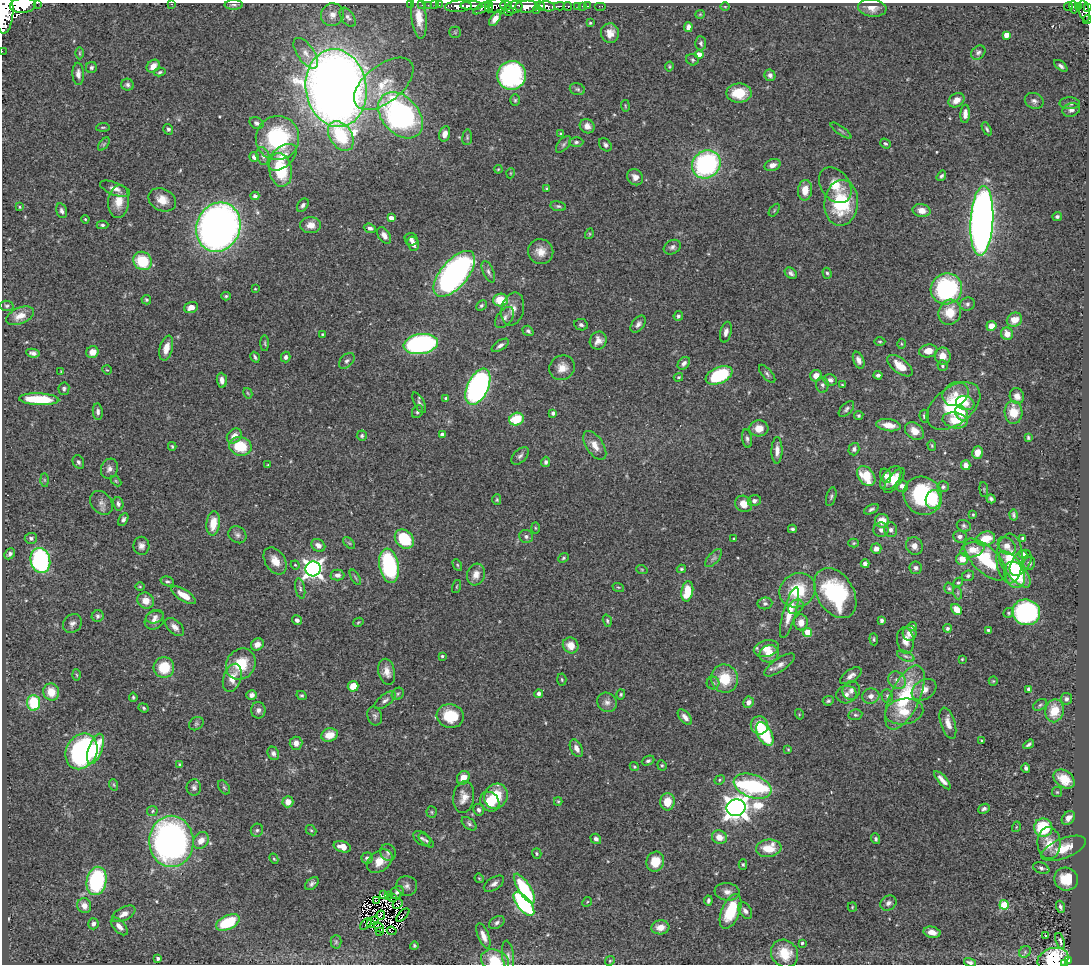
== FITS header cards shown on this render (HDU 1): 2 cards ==
NAXIS1  =                 1087
NAXIS2  =                  962

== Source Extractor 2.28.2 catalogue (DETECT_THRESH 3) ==
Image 1087 x 962 px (HDU 1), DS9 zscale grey, 1 PNG px = 1 image px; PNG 1091 x 966 px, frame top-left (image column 1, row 962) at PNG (2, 3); each listed source drawn as its Kron ellipse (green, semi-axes under 4 px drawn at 4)
Background 0.837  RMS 0.048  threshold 0.143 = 3 sigma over >= 5 px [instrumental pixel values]
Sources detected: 532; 7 with non-positive FLUX_AUTO (blend fragments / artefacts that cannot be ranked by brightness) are neither listed nor drawn; of the other 525, the 500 brightest by FLUX_AUTO listed and drawn (25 fainter detections omitted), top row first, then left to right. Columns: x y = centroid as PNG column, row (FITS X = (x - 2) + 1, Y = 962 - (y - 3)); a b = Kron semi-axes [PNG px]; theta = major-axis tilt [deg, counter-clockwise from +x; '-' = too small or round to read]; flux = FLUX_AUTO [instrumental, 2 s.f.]
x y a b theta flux
37 3 2 2 - 23
171 4 3 3 - 3.3
23 5 13 7 5 3300
234 5 9 5 1 7.5
410 5 2 2 - 9.5
422 5 2 2 - 12
428 5 2 2 - 13
435 5 2 2 - 14
439 5 2 2 - 14
497 5 9 7 12 660
506 5 6 3 -9 330
458 6 13 5 4 1700
472 6 11 3 1 1500
540 6 5 4 - 750
547 6 8 5 -11 770
559 6 5 3 - 140
568 6 4 3 - 150
578 6 3 3 - 36
582 6 3 2 - 8.6
588 6 3 2 - 17
600 6 6 2 0 20
1068 6 4 3 - 27
1078 6 4 3 - 120
489 7 5 4 - 310
514 7 8 6 20 910
527 7 12 6 3 3200
725 7 5 3 - 2.9
1074 7 6 3 -82 160
1088 7 4 2 - 140
482 8 10 4 32 420
872 8 14 8 -7 27
536 10 3 2 - 140
509 11 5 5 - 320
1084 11 10 5 -78 540
5 12 21 9 88 2900
700 14 5 4 - 3.3
332 15 12 11 - 26
348 17 11 6 -54 12
419 17 21 7 -83 51
495 18 9 4 57 25
1087 20 4 2 - 40
590 23 3 3 - 4.7
688 27 5 4 - 17
455 32 6 6 - 4.8
610 33 10 9 - 28
1006 35 4 4 - 35
701 43 7 5 -87 8.3
2 51 2 2 - 4.8
978 52 8 6 43 9.7
80 53 6 4 90 4.4
306 53 18 8 -55 29
699 54 4 4 - 28
692 60 6 5 - 5.9
153 66 7 5 42 27
669 66 5 4 - 4.2
1061 66 8 4 -40 9.3
91 68 5 5 - 7.8
160 72 6 4 12 5.5
78 74 11 5 -88 16
511 75 14 14 - 450
770 75 6 5 - 11
384 84 35 18 38 120
127 85 6 6 - 9.4
336 88 39 30 -81 5200
577 89 8 5 -16 7.5
739 93 12 9 -1 84
515 100 6 5 - 5.5
956 100 8 6 33 29
1034 101 9 7 -23 12
1070 103 10 6 0 9.4
625 106 6 3 -82 2.9
1071 110 9 6 19 11
965 114 9 4 86 21
400 115 26 18 -48 800
256 123 7 5 -29 9.2
587 126 7 7 - 21
103 127 7 3 4 3.9
168 129 5 5 - 6.2
987 129 7 3 -61 6
841 131 12 3 -35 5.7
445 134 8 5 75 25
561 134 3 3 - 4
341 136 16 11 -56 170
467 137 8 5 84 6
277 138 22 21 - 300
576 142 7 5 1 7.1
885 143 6 4 -38 5.9
104 144 8 4 53 5.1
563 144 10 5 49 8.7
605 145 7 5 -48 7.9
263 156 9 6 -71 11
254 157 5 4 - 19
282 157 17 10 39 53
706 164 15 13 39 520
772 165 8 5 19 21
498 169 4 3 - 3
280 170 17 11 -80 170
511 173 5 3 - 2.8
941 176 5 4 - 6.5
635 177 8 7 - 20
835 185 20 14 -54 58
115 189 16 6 -21 22
547 189 4 3 - 4.3
805 190 10 7 85 45
255 196 4 4 - 13
162 200 14 11 -25 42
119 202 16 10 83 46
841 203 23 17 84 220
303 205 7 5 57 8.6
558 206 8 5 -9 6.6
20 207 4 3 - 3.6
774 210 7 4 54 4.4
921 210 9 6 -10 26
62 211 7 5 -74 10
1057 217 5 4 - 6
391 218 4 4 - 27
85 219 4 4 - 4.3
982 221 35 11 87 3000
102 225 6 4 1 6.7
311 225 10 8 -1 27
218 227 25 21 69 2100
370 228 6 4 -19 10
589 234 5 3 - 3.1
384 235 9 5 -56 16
411 239 6 6 - 10
413 244 7 5 -73 17
672 247 9 7 30 11
541 252 13 12 - 36
142 261 10 8 -44 120
488 272 11 5 -66 11
791 273 7 5 -39 9.4
827 273 5 4 - 5.6
454 274 28 13 50 1000
255 289 3 2 - 2.8
946 289 16 15 - 410
226 296 4 4 - 4.8
146 300 5 4 - 4.8
500 300 7 6 - 79
967 304 7 6 - 8.6
481 305 6 4 44 6.1
7 306 7 5 -10 6.3
191 307 7 5 18 25
513 309 17 11 76 30
950 312 13 11 73 68
20 316 15 8 24 34
678 316 5 4 - 7.7
505 318 12 7 52 16
1014 320 8 7 - 36
638 324 10 6 52 12
581 325 7 5 -10 8.5
991 326 5 5 - 34
528 331 6 4 -37 7.6
726 332 10 5 77 15
322 334 4 3 - 3.9
1007 334 6 6 - 30
598 341 9 8 - 22
880 341 6 3 -1 3.6
265 343 8 3 -89 4.7
421 344 17 10 9 600
901 344 5 3 - 3.5
500 345 10 5 33 12
166 348 12 6 76 31
928 351 9 6 9 29
92 352 6 6 - 32
33 353 7 4 -9 11
943 356 8 8 - 35
255 357 6 3 -58 6.6
286 357 5 4 - 10
859 360 9 5 -68 15
347 361 9 6 44 9.7
684 363 7 5 48 11
900 366 15 7 -38 48
942 366 5 5 - 5.7
562 368 13 12 - 33
107 370 5 4 - 3.5
61 372 4 3 - 3.2
767 374 11 5 -49 8.3
719 375 14 8 23 250
878 375 4 3 - 8.9
816 376 6 5 - 31
678 377 5 3 - 3.5
222 380 7 5 -84 18
830 380 7 6 - 13
822 385 8 6 -84 9.8
842 385 4 2 - 3
478 387 19 10 65 880
64 389 6 5 - 6.7
248 393 5 4 - 3.4
956 394 13 11 30 37
1017 396 8 7 - 22
446 398 4 3 - 4.8
39 399 20 5 -3 150
419 403 11 5 -61 8.5
965 403 9 7 -17 21
953 406 30 18 37 220
846 409 9 5 45 8.8
98 412 8 5 -84 10
418 412 7 5 56 7.7
1013 412 11 9 -87 63
553 413 4 4 - 11
961 413 8 6 -61 49
859 415 5 4 - 5.2
924 416 6 5 - 7.5
516 419 7 6 - 95
955 420 12 8 -11 63
889 425 12 6 -8 37
759 428 9 8 - 32
914 431 10 7 -38 34
442 434 4 4 - 11
234 436 8 6 42 25
362 436 5 5 - 5.5
1028 437 4 3 - 4.8
747 438 9 5 -81 8.7
595 445 16 8 -57 34
932 445 5 4 - 4.6
172 446 4 3 - 4
240 446 11 9 -12 110
854 449 6 5 - 9.1
777 450 13 5 89 22
977 452 6 5 - 30
520 456 10 6 45 10
78 462 7 5 -64 8.1
546 462 5 4 - 7.5
268 465 4 3 - 3.3
966 465 5 4 - 20
109 469 10 8 69 16
866 476 11 7 -52 88
886 476 7 5 -70 13
891 478 14 8 52 45
44 480 6 4 -89 5.2
116 481 6 4 -45 3.7
894 481 15 6 53 27
902 486 6 6 - 13
943 487 5 5 - 7.5
984 489 7 3 -85 3
923 496 20 18 -45 290
831 497 10 4 74 7.1
991 499 4 4 - 7.8
497 500 5 4 - 4.7
933 500 9 7 78 77
754 501 6 5 - 9.9
101 503 13 10 -51 20
118 504 7 5 -75 11
744 504 9 8 - 37
871 509 8 4 27 7.8
973 514 3 3 - 3.2
1013 515 5 3 - 5.9
123 519 6 4 59 8.5
882 521 7 7 - 40
213 523 12 6 83 57
964 526 7 5 -21 6.9
535 528 6 4 -88 3.7
792 529 4 3 - 5.6
881 530 7 7 - 13
891 530 7 6 - 11
237 535 9 8 - 12
526 536 7 6 - 8.4
960 537 7 6 - 12
31 538 6 5 - 8
1023 538 4 4 - 6.1
404 539 11 8 -45 130
734 539 3 2 - 2.8
985 539 10 7 16 78
349 543 7 4 -44 5.6
854 543 5 4 - 3.9
318 545 7 6 - 19
141 546 9 8 - 15
914 546 9 8 - 20
1007 546 10 7 -46 26
876 549 5 5 - 20
972 549 12 7 16 45
10 554 6 4 46 8.6
1023 554 4 4 - 15
564 558 5 4 - 5.2
714 558 11 5 48 11
1010 558 25 13 -90 83
962 559 6 6 - 35
985 559 27 12 -44 180
40 560 12 9 -77 590
275 561 15 10 -56 40
1021 563 14 9 56 30
1029 563 6 5 - 9.8
865 564 4 4 - 12
295 565 4 4 - 3.6
457 565 6 4 -62 4.3
389 566 17 9 -81 330
916 568 6 6 - 11
313 569 7 7 - 1800
681 569 4 3 - 4.7
1015 569 22 9 -51 140
642 570 6 3 -20 3.9
476 574 11 9 73 30
337 575 7 5 0 15
1015 575 13 10 -72 91
968 576 6 5 - 7.3
355 577 8 3 -60 5.2
167 581 7 4 -16 7
958 582 5 4 - 4.4
456 586 7 3 71 3.6
140 587 4 3 - 3
618 587 6 3 -18 3.9
300 588 10 5 -78 7.4
949 588 6 4 -72 6.2
798 590 19 16 31 130
687 591 10 6 80 84
835 593 27 18 -58 310
958 593 7 4 -72 5.1
184 595 14 5 -32 44
146 601 8 8 - 31
765 603 7 6 - 8.1
796 607 8 6 43 13
957 609 6 4 -50 39
1026 612 14 12 -17 490
790 613 26 6 74 65
1009 613 5 4 - 4.6
98 616 6 5 - 8.7
155 617 9 6 19 11
154 620 10 8 38 18
297 620 5 4 - 8.9
882 620 4 4 - 7.9
607 621 6 4 -73 5.4
358 622 5 4 - 3.6
801 622 8 7 - 26
72 623 10 8 46 15
912 626 5 4 - 9.6
175 627 11 6 -43 17
947 628 4 4 - 6.9
988 630 3 3 - 4.3
808 632 4 4 - 89
910 633 7 7 - 26
874 639 6 3 -86 4.3
905 640 13 8 -83 28
257 644 7 5 40 17
571 645 8 7 - 38
766 649 13 8 14 31
769 654 9 8 - 36
442 656 3 3 - 4.5
906 656 9 4 -24 8.5
962 659 3 2 - 2.9
241 664 16 14 52 100
779 665 18 6 34 20
164 668 10 10 - 100
387 672 13 8 -78 27
77 675 5 3 - 3.2
851 676 12 6 34 17
232 678 14 8 73 40
562 679 6 4 -86 4.5
725 679 14 13 - 99
897 680 9 8 - 20
993 681 5 4 - 3.3
713 683 6 6 - 8.2
353 686 5 5 - 48
1028 689 4 3 - 6.9
851 690 9 8 - 15
924 690 13 9 32 32
51 692 9 8 - 50
398 694 6 5 - 6.2
539 694 4 4 - 11
621 694 5 4 - 4.6
846 694 10 9 - 18
252 695 5 5 - 15
302 695 5 4 - 5
871 696 9 7 11 17
887 696 7 5 -88 6.7
133 697 4 4 - 5.3
905 698 35 14 65 240
1066 699 6 5 - 8.8
385 700 12 6 37 13
828 701 5 4 - 6
607 702 10 9 - 17
748 702 6 5 - 18
34 703 8 6 -87 130
1040 705 7 5 31 5.7
144 708 5 4 - 5.2
258 710 8 7 - 13
1054 711 11 9 78 75
904 712 19 12 8 69
799 714 5 3 - 3.1
855 715 7 5 10 6.5
375 716 9 7 -75 10
450 716 14 11 -14 110
685 717 9 5 -49 16
948 723 16 7 -73 29
196 724 8 6 37 6.8
759 725 9 8 - 55
765 734 13 7 -62 220
329 735 8 6 15 46
982 740 4 3 - 3.1
296 743 6 6 - 20
1029 744 6 3 34 7.3
576 748 9 6 -64 19
95 749 16 7 69 120
788 749 4 3 - 3.4
82 751 19 15 60 620
273 753 7 5 -64 10
648 761 6 4 24 7.8
180 765 4 3 - 6.1
662 765 5 4 - 4.6
634 767 5 4 - 3.9
1026 768 4 4 - 8.4
463 778 7 6 - 37
1064 779 11 8 -35 50
720 780 5 4 - 4.2
942 780 12 4 -48 18
114 785 6 3 -71 4.1
752 786 19 11 -20 510
194 787 8 7 - 10
224 787 8 5 -54 5.3
1057 792 5 5 - 4.1
496 796 13 11 63 99
464 797 16 10 82 30
558 801 4 4 - 4
288 802 5 5 - 30
490 802 10 9 - 52
667 802 9 7 90 55
736 808 9 8 - 3700
984 809 6 4 25 8.4
478 810 6 5 - 9.3
152 811 5 5 - 5.2
432 812 6 5 - 4.7
1068 818 8 5 50 18
469 824 8 5 -38 8.2
1016 827 5 3 - 2.9
1043 828 9 9 - 140
257 830 6 6 - 6.9
311 830 6 4 -41 4.3
719 837 8 6 -28 33
422 838 10 6 -35 9.9
596 839 5 5 - 8.6
876 839 5 4 - 6
201 840 9 7 51 33
426 840 9 4 -41 7.4
171 841 25 22 -90 1300
1049 843 16 11 -85 47
342 847 9 5 -16 31
769 848 13 8 8 71
1063 848 23 10 22 60
388 853 8 7 - 12
537 853 5 4 - 4.4
367 858 6 5 - 11
274 859 5 3 - 3.6
380 861 14 10 36 48
655 862 10 9 - 60
743 864 5 4 - 4.4
1041 868 8 5 -23 9
479 878 5 4 - 3.5
1066 879 12 11 - 72
97 881 14 10 78 320
312 884 8 5 42 9.3
494 884 11 6 33 14
407 886 10 9 - 15
524 888 17 6 -57 200
397 892 7 5 38 10
727 892 12 8 -6 20
383 895 4 2 - 3.6
389 896 3 2 - 8.3
393 898 4 2 - 9.7
708 900 5 3 - 6.9
377 901 4 3 - 4.3
587 902 5 4 - 3.5
888 903 8 7 - 12
398 904 5 3 - 5.5
524 904 14 6 -52 480
1004 905 5 4 - 160
84 906 7 6 - 21
852 907 5 4 - 3.7
1060 907 6 3 -71 8
731 911 18 9 68 130
745 911 9 6 -57 12
124 914 13 6 27 22
381 915 4 2 - 5.1
403 915 8 2 45 8
375 921 3 2 - 5
228 922 12 7 25 160
497 922 8 5 34 9.1
93 924 5 5 - 11
366 924 7 2 44 3.5
371 924 3 3 - 6
119 926 11 5 -47 20
379 927 6 2 -40 2.9
660 927 9 7 6 34
380 931 3 2 - 3
392 931 5 3 - 35
932 932 8 5 -12 30
1045 935 3 3 - 16
483 936 13 5 -69 25
1060 941 8 4 -70 6.9
336 942 6 5 - 5.4
802 943 3 3 - 4.4
414 946 4 4 - 4.5
1025 952 6 5 - 5.7
785 953 14 13 - 79
508 956 16 6 -83 14
158 958 4 3 - 9
1053 959 16 10 16 310
495 961 14 11 -24 78
610 961 5 4 - 4.6
1068 961 3 3 - 57
970 962 6 3 -14 8.8
1065 963 4 3 - 37
At the frame edge (FLAGS 8, measured only in part): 11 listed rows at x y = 37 3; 171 4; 23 5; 1088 7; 5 12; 1087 20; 2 51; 1053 959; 495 961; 970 962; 1065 963
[25 fainter detections neither listed nor drawn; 7 non-positive-flux detections neither listed nor drawn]